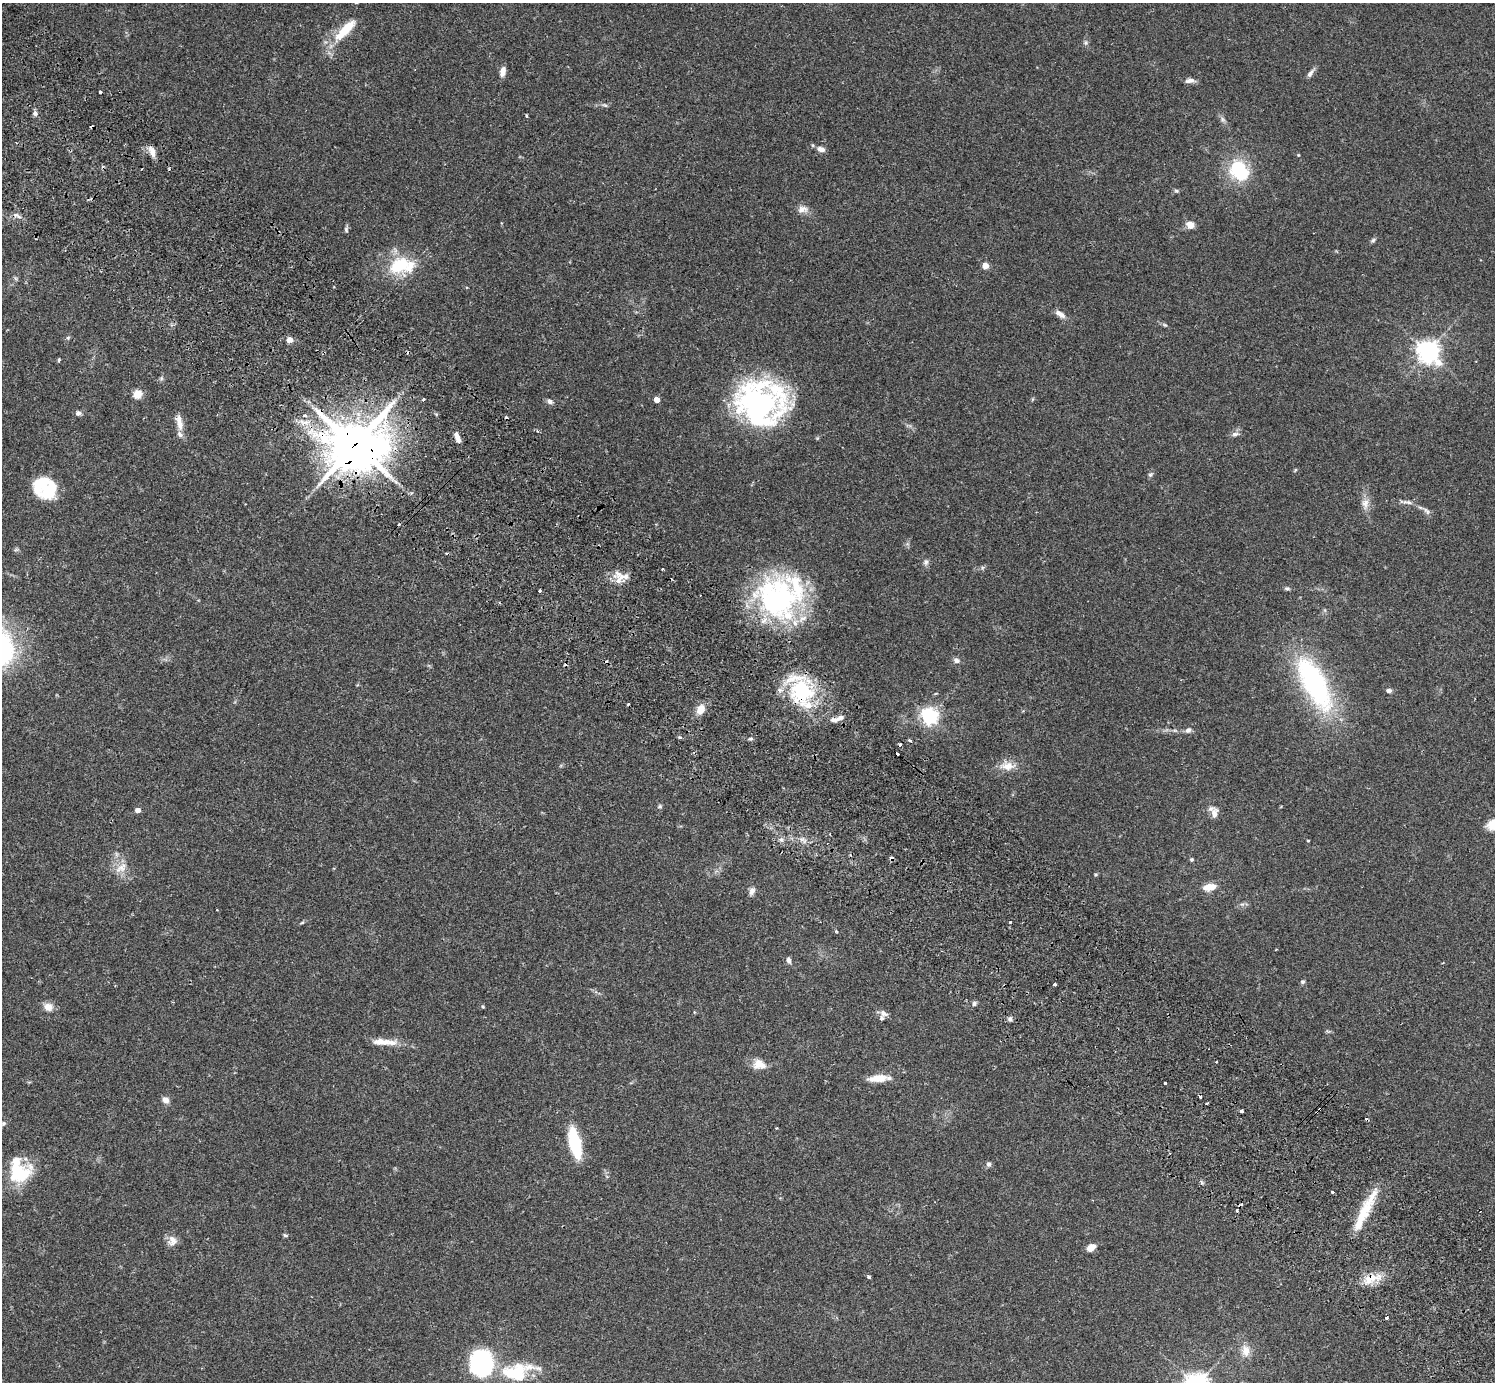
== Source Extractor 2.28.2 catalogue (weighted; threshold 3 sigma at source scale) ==
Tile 11 of 4 x 4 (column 3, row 3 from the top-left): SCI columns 3032-4524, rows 1726-3105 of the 6061 x 6070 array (HDU 1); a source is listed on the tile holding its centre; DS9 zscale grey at full resolution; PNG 1497 x 1384 px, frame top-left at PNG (2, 3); no overlay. Shown black and unused: <1% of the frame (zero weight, under 2 of 3 exposures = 3% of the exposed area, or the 3 px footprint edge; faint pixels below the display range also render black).
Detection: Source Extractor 2.28.2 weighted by HDU 2 'WHT'; one run over the whole footprint, this tile lists its part. Background 0.106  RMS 0.0064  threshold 0.0288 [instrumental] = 3 sigma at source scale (4.5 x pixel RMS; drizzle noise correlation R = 1.50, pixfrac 1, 0.05/0.05 arcsec/px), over >= 5 px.
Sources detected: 154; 4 inside a brighter object's white glare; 14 cosmic-ray / hot-pixel residue — not listed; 15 inside a brighter listed object's ellipse — not listed separately; the other 121 listed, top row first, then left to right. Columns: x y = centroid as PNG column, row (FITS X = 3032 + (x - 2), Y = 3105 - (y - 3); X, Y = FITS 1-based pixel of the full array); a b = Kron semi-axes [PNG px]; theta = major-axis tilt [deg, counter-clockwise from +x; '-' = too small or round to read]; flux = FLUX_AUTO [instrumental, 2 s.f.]
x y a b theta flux
345 30 34 10 46 21
1086 43 7 6 - 1.5
503 72 10 6 77 4.5
1310 73 14 5 53 2.5
1190 81 13 6 3 2.9
100 92 3 3 - 1.9
605 105 8 5 -21 1.3
35 113 6 6 - 2
526 116 4 3 - 0.94
1222 120 8 7 - 1.9
821 149 10 6 -18 3.5
152 151 14 7 -67 4.7
1298 155 4 4 - 0.52
1242 174 7 6 - 45
1176 191 7 5 -20 1
802 209 15 9 7 4.3
17 216 14 5 -25 2.6
1190 225 9 8 - 4.9
346 229 9 5 86 1.3
1373 240 8 5 43 1.3
400 265 30 23 21 29
985 265 4 4 - 11
1060 314 16 6 -34 4
1165 325 7 5 -26 1.1
68 337 6 5 - 1
290 340 6 6 - 4.3
1428 351 9 8 - 400
59 360 5 4 - 0.76
161 378 7 5 46 1.2
138 394 5 5 - 24
1032 399 6 4 71 0.66
423 400 3 3 - 1.7
657 400 5 4 - 6.7
550 401 9 6 -31 2.1
759 408 53 38 -11 130
78 413 6 6 - 2
305 415 6 5 - 1.5
180 425 14 9 88 5.2
537 431 4 4 - 0.81
1235 434 12 5 6 2.4
458 440 10 7 -47 2.5
355 445 20 18 31 2200
380 447 9 8 - 150
1295 470 6 4 45 0.66
1150 475 8 6 49 1.4
48 490 27 18 6 27
1407 502 21 6 -7 3.3
1365 503 15 10 83 5.3
1427 511 13 6 -45 2.2
447 554 4 3 - 0.86
926 562 9 7 53 2
982 568 6 4 71 0.99
663 569 3 3 - 1.1
618 574 15 13 16 7.6
1287 588 7 5 -14 1.2
539 591 3 3 - 2.2
777 597 56 49 -72 120
956 660 8 7 - 2.4
1315 683 65 24 -63 110
1389 691 6 5 - 2
802 693 38 29 -66 54
700 709 11 8 63 7.6
929 716 6 6 - 230
840 718 12 6 25 3
1188 730 9 7 24 2.2
680 738 3 3 - 1.9
751 739 6 4 1 1.1
910 741 5 3 - 1.3
900 745 3 3 - 2.2
1007 766 20 11 -1 8.3
660 806 7 6 - 1.1
137 810 4 4 - 4.2
1214 813 15 8 87 4.6
1493 826 18 10 -8 7.6
781 839 7 4 0 1.4
803 840 13 5 -34 2.8
1308 841 3 3 - 0.65
116 854 7 4 -89 1.3
1192 859 4 4 - 0.91
121 868 22 11 38 7.3
1096 874 5 4 - 0.74
1210 887 11 6 9 12
752 891 12 7 71 2.9
1242 904 7 4 0 1.4
1010 922 3 3 - 1.1
302 923 6 4 4 0.76
789 960 8 5 -76 2.1
1443 963 3 2 - 0.74
1303 982 6 5 - 1.1
1055 984 3 3 - 1.8
974 1003 7 6 - 1.5
483 1006 5 4 - 0.73
48 1007 12 10 -22 5
883 1013 12 8 -27 3
1010 1019 6 5 - 1.5
382 1042 25 9 -3 8.5
1216 1061 3 2 - 0.7
759 1064 17 12 -11 7.5
878 1078 26 9 5 9.5
1165 1083 3 3 - 1.4
165 1100 8 7 - 3.6
1207 1103 3 2 - 0.63
1320 1109 3 3 - 1.4
1241 1111 3 3 - 2.3
1317 1112 3 2 - 0.77
3 1124 8 6 45 1.7
777 1128 3 2 - 0.63
575 1143 23 9 -77 45
989 1164 6 6 - 1.8
19 1174 30 24 21 30
1332 1192 3 3 - 1.9
1367 1208 57 11 63 21
285 1235 7 4 -19 0.98
172 1241 13 12 - 4.9
1091 1248 8 6 38 8
868 1277 4 4 - 1.2
1372 1278 31 11 20 12
1387 1318 3 3 - 2.4
1245 1351 15 10 -81 6.7
481 1362 20 17 86 110
515 1372 44 23 7 34
Overlapping masked pixels (flux is a lower limit): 6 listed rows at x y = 355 445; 380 447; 802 693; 1320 1109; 1317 1112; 1372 1278
Isophote crosses this tile's border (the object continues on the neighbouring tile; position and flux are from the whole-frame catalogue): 2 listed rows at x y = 1493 826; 515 1372